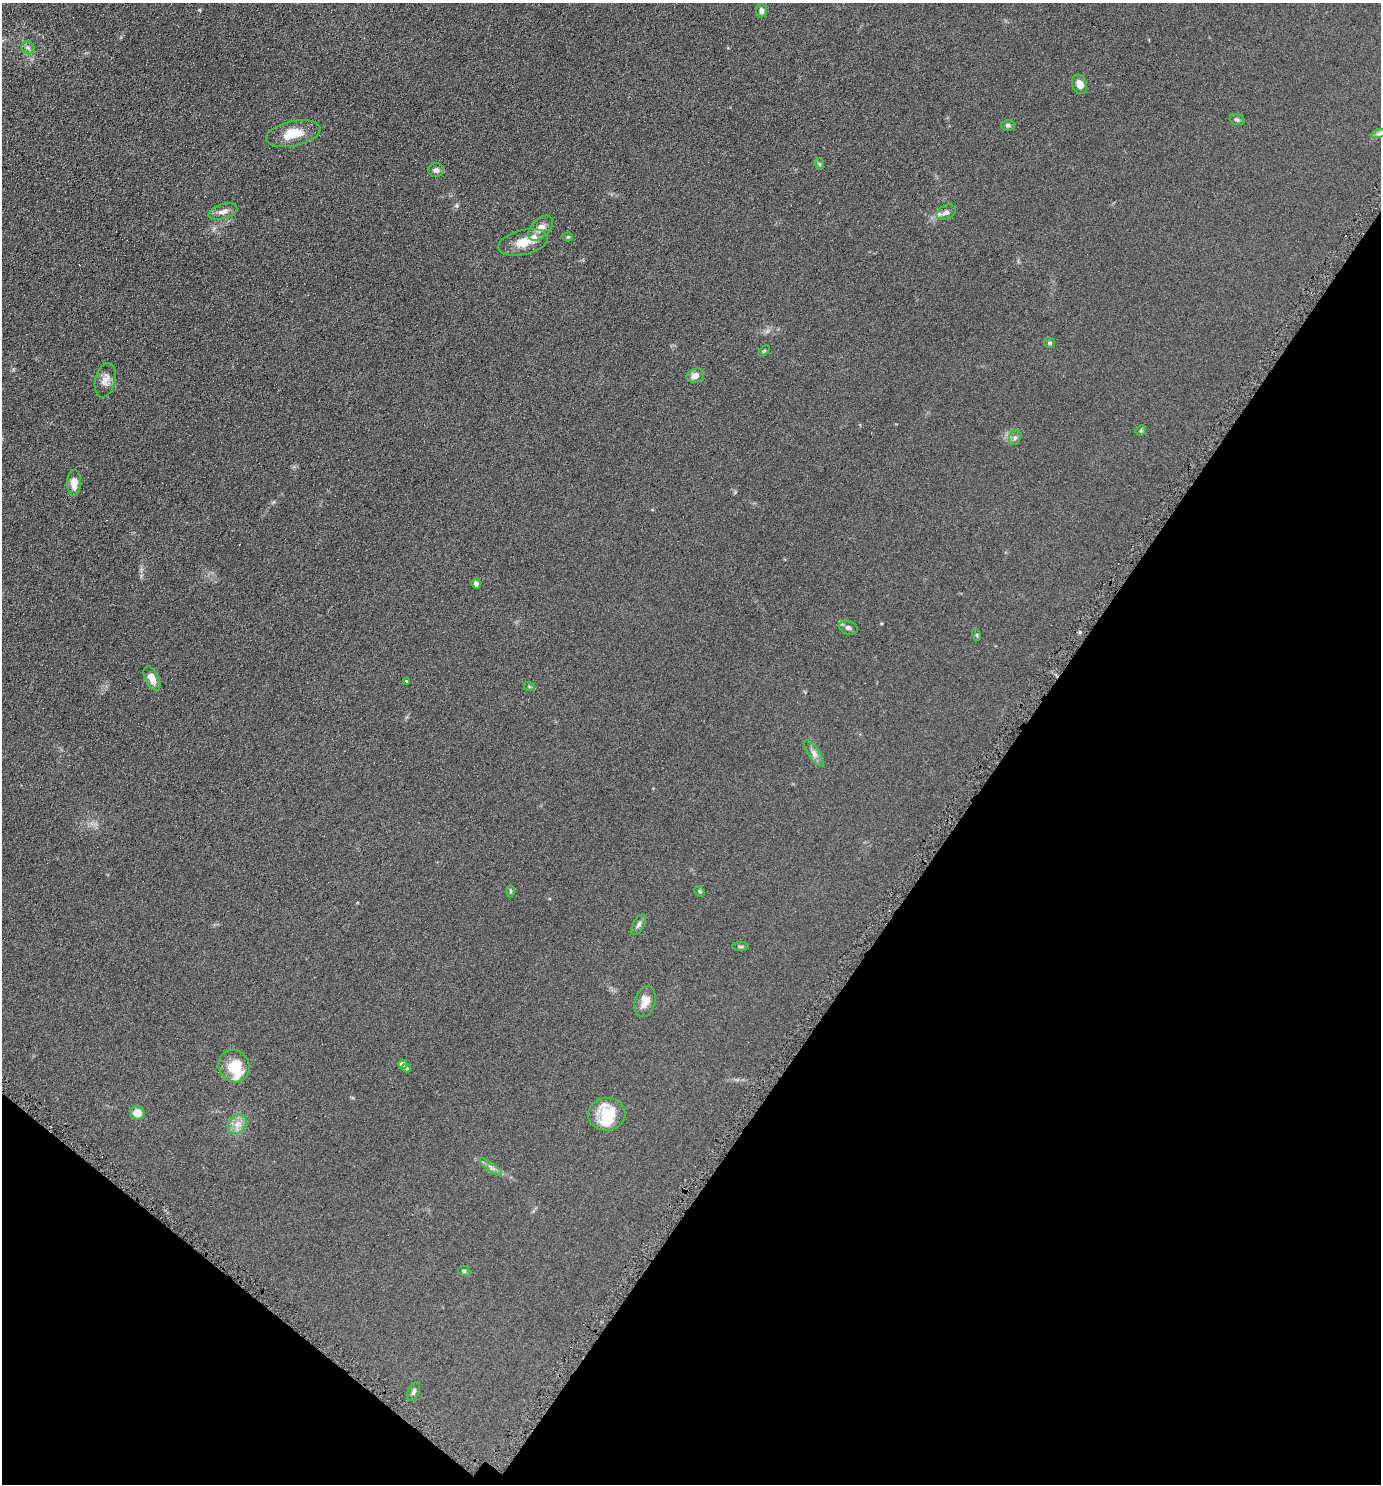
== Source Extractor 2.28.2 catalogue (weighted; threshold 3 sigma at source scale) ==
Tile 15 of 4 x 4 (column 3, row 4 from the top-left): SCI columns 2906-4284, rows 9-1490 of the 5952 x 5946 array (HDU 1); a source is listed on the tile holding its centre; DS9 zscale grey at full resolution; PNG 1383 x 1486 px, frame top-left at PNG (2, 3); each listed source drawn as its Kron ellipse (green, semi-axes under 4 px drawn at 4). Shown black and unused: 32% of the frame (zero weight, under 4 of 8 exposures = <1% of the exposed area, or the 3 px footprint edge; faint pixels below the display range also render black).
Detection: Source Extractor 2.28.2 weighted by HDU 2 'WHT'; one run over the whole footprint, this tile lists its part. Background 0.0906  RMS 0.0077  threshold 0.0316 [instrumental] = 3 sigma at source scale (4.09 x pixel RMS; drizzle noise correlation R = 1.36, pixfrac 0.8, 0.05/0.05 arcsec/px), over >= 5 px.
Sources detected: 46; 4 inside a brighter listed object's ellipse — not listed separately; the other 42 listed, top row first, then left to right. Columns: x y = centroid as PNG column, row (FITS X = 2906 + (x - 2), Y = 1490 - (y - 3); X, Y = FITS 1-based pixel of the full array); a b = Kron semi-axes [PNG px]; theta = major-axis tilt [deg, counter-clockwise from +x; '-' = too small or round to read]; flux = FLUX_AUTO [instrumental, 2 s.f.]
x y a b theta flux
762 10 6 5 - 2.7
28 48 7 5 -43 1.7
1079 84 10 7 -67 4.5
1237 120 7 5 -17 1.4
1008 125 7 5 -2 1.4
293 134 27 12 12 14
1378 134 7 4 18 1.3
819 164 6 4 -87 0.89
436 170 7 7 - 2.5
223 212 15 7 18 4
946 212 10 7 26 3.2
540 228 15 9 46 5.2
568 237 5 4 - 0.82
523 242 25 12 13 12
1050 343 5 5 - 1.3
764 351 6 4 44 0.85
695 376 9 7 23 4.2
105 380 17 10 76 5.2
1141 431 6 4 49 1
1015 438 7 5 67 1.7
74 483 13 7 90 6.4
476 583 5 4 - 2.5
848 628 10 6 -17 2.4
977 635 6 4 -73 0.84
152 678 13 7 -64 7
406 681 4 3 - 0.61
529 686 6 3 -20 0.76
814 753 15 5 -56 3.4
511 891 6 4 90 0.87
700 891 6 4 -46 0.81
639 925 11 5 62 2.1
741 946 8 4 -1 0.96
645 1002 15 10 73 6.9
403 1064 4 4 - 5.1
234 1066 16 15 - 18
406 1068 5 4 - 1
137 1113 7 6 - 8.1
607 1114 19 16 8 19
238 1124 11 8 50 4.8
491 1167 13 4 -37 2.4
464 1271 6 5 - 1.6
414 1392 10 5 66 1.9